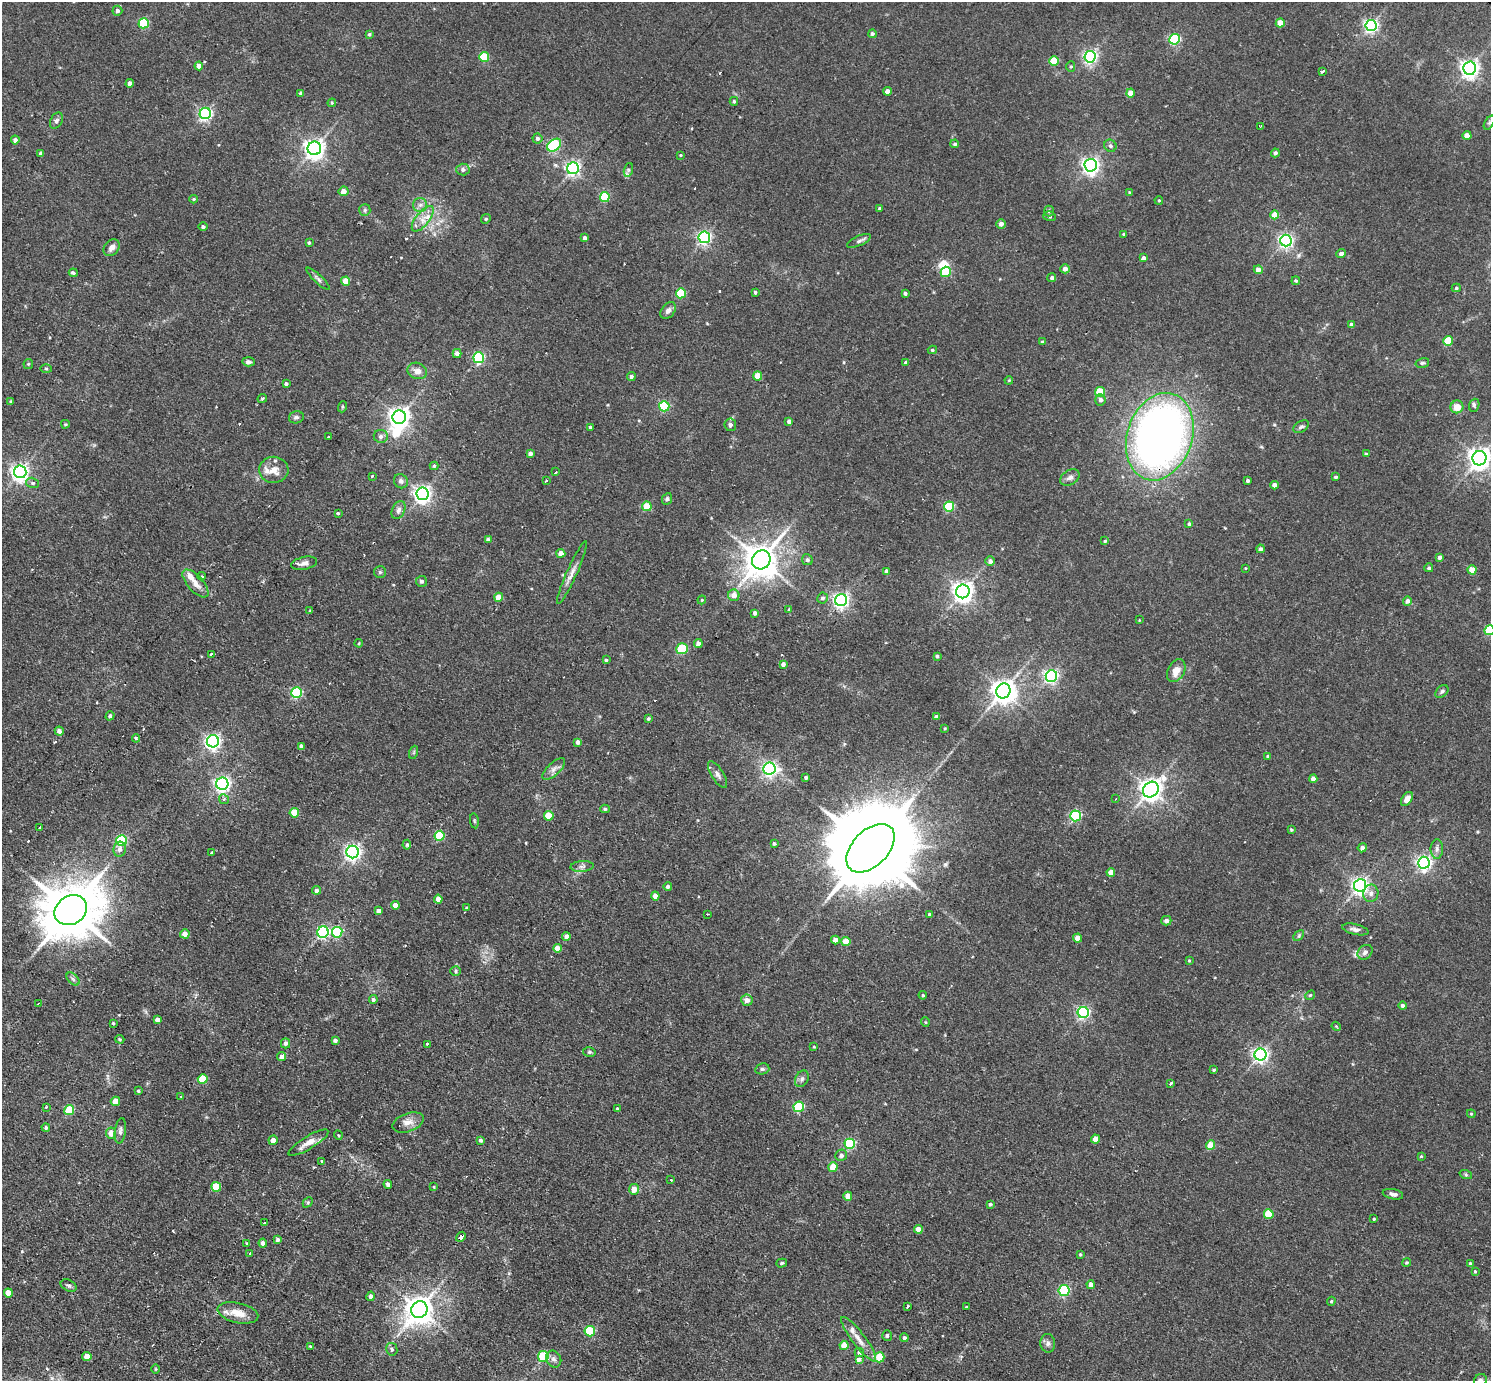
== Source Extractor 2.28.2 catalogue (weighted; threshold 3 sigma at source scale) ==
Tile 7 of 4 x 4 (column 3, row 2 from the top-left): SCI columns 2979-4467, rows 3052-4430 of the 5956 x 5960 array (HDU 1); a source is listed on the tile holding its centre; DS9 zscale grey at full resolution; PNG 1493 x 1383 px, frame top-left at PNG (2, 2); each listed source drawn as its Kron ellipse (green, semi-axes under 4 px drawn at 4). Shown black and unused: <1% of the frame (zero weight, under 2 of 3 exposures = <1% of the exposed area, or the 3 px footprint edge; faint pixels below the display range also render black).
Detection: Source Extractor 2.28.2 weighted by HDU 2 'WHT'; one run over the whole footprint, this tile lists its part. Background 0.0314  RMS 0.0043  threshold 0.0196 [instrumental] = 3 sigma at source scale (4.5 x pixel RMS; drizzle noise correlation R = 1.50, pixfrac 1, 0.05/0.05 arcsec/px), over >= 5 px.
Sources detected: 353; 3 inside a brighter object's white glare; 9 cosmic-ray / hot-pixel residue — neither listed nor drawn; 3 inside a brighter listed object's ellipse — not listed separately; the other 338 listed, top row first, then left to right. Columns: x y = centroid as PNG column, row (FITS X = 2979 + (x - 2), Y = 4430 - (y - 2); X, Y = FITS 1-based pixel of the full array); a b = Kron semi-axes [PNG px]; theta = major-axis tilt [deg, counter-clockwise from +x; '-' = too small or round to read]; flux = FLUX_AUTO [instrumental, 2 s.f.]
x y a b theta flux
117 11 5 5 - 1.5
144 23 5 5 - 30
1280 23 4 4 - 7.4
1371 26 6 5 - 110
369 34 4 4 - 0.68
872 34 4 4 - 0.92
1175 39 5 5 - 49
484 57 5 5 - 17
1090 57 6 5 - 100
1054 61 5 4 - 12
199 66 4 4 - 2.6
1071 67 5 4 - 0.6
1470 68 6 6 - 200
1323 71 3 3 - 1.5
130 83 4 4 - 2.9
887 91 4 4 - 3.6
300 93 3 3 - 0.51
1130 93 4 4 - 5.2
734 101 4 4 - 0.58
332 103 4 4 - 0.47
205 113 6 5 - 85
56 121 8 6 62 1.1
1489 123 7 4 58 0.78
1261 126 4 3 - 0.52
1467 136 4 4 - 4.2
537 138 5 5 - 1.4
15 140 4 4 - 1.6
955 144 4 4 - 0.71
554 145 8 5 38 53
1110 146 6 6 - 1.3
314 148 7 6 - 250
41 153 4 4 - 1.4
1275 153 4 4 - 1.1
680 155 3 3 - 0.4
1091 165 6 6 - 180
573 168 6 6 - 120
463 170 6 6 - 1.3
628 170 7 4 72 0.96
344 191 5 4 - 3.3
1130 193 4 4 - 0.61
605 197 5 5 - 27
194 199 4 4 - 0.48
1159 200 4 4 - 0.49
420 205 7 7 - 1.8
880 209 4 3 - 1
365 210 6 5 - 0.76
1049 211 5 5 - 0.63
1275 215 4 4 - 5.4
1049 216 6 5 - 0.76
423 219 15 6 51 3.9
486 219 5 4 - 0.59
1001 224 5 4 - 2
203 227 4 4 - 0.93
1124 234 4 3 - 0.71
704 237 6 5 - 98
585 238 4 4 - 1.9
859 241 13 5 25 1.3
1286 241 6 6 - 120
309 243 4 3 - 0.72
112 248 9 7 49 2.5
1341 254 5 4 - 1.2
1143 258 4 4 - 2.3
1065 269 4 4 - 2.1
1258 270 4 4 - 2.8
946 272 5 5 - 19
73 273 4 3 - 1.3
1052 278 4 4 - 0.97
318 279 15 4 -44 1.3
346 281 4 4 - 7.1
1296 281 4 4 - 0.7
1456 288 4 4 - 0.65
755 292 3 3 - 0.8
681 293 5 5 - 21
905 293 4 3 - 0.91
668 310 9 6 53 2
1352 325 4 4 - 1.6
1448 341 5 5 - 14
1043 342 3 3 - 0.95
932 350 4 4 - 0.72
457 353 4 4 - 2.6
479 358 5 5 - 54
248 362 6 4 -4 1.3
906 363 4 3 - 1
1422 363 7 5 15 0.74
28 364 5 4 - 0.54
46 369 5 3 - 0.53
417 371 10 8 -20 3.3
631 376 4 4 - 0.95
758 376 4 4 - 8.7
1009 380 4 3 - 0.39
286 384 3 3 - 0.84
1100 392 5 5 - 15
262 398 5 3 - 0.71
1100 400 5 5 - 1.4
11 401 3 3 - 0.62
1474 405 7 5 71 0.81
664 406 5 5 - 38
342 407 6 3 71 0.48
1457 407 6 6 - 5.2
296 417 7 6 - 1.2
399 417 7 6 - 290
789 421 4 3 - 1.4
65 424 4 3 - 0.49
730 425 6 6 - 1.3
590 427 4 3 - 0.78
1301 427 8 5 29 1.1
381 436 7 6 - 1.6
328 437 2 2 - 0.45
1160 437 45 32 72 350
530 453 4 3 - 1.6
1366 454 4 3 - 0.58
1479 458 7 7 - 310
434 466 4 4 - 0.67
274 470 14 13 - 4.9
20 472 6 6 - 180
556 472 3 2 - 0.66
372 476 3 3 - 1.3
1070 477 10 7 30 1.9
1336 477 4 4 - 0.74
546 480 3 3 - 2.6
401 481 7 6 - 1.5
1248 481 3 3 - 0.92
33 483 6 5 - 0.95
1274 485 4 4 - 2.6
422 494 6 6 - 180
667 499 6 5 - 0.83
647 506 4 4 - 9.8
949 506 5 5 - 28
398 510 9 6 64 1.5
338 513 4 3 - 3.5
1189 524 4 4 - 0.75
488 540 4 4 - 1.2
1105 541 4 4 - 0.56
1260 549 4 4 - 1.3
561 553 4 4 - 3.7
1440 557 4 4 - 1.4
761 560 10 9 - 870
807 560 5 5 - 1.2
990 561 5 4 - 1.6
304 563 13 6 11 2.3
1245 568 4 3 - 0.28
1429 568 4 4 - 0.88
1472 570 4 4 - 7.4
886 571 4 4 - 1.7
380 572 6 6 - 0.76
572 572 34 5 66 3.5
202 576 4 3 - 0.41
422 581 5 5 - 1
195 583 17 7 -48 3.7
963 591 7 6 - 280
734 595 6 5 - 2.9
499 597 4 4 - 5.9
822 598 5 5 - 1.1
702 600 4 4 - 0.45
841 600 6 6 - 150
1407 601 5 4 - 1.5
789 609 4 3 - 0.32
310 610 4 2 - 0.37
755 613 4 4 - 1.2
1139 620 3 2 - 0.28
1489 630 5 5 - 21
359 643 4 3 - 0.38
698 644 4 4 - 3.1
682 649 6 5 - 12
211 654 3 2 - 0.97
937 656 4 3 - 0.9
606 660 4 4 - 0.62
783 664 4 4 - 2.1
1176 671 12 8 63 4.5
1051 676 6 6 - 98
1003 691 8 7 - 360
1442 691 7 5 40 0.9
297 693 5 5 - 38
110 716 5 4 - 0.98
936 717 4 4 - 1.6
648 719 4 4 - 0.65
945 728 3 2 - 0.37
59 731 4 4 - 2
136 738 4 3 - 1.4
213 741 6 6 - 140
578 742 4 4 - 1.5
301 746 4 3 - 1.1
414 752 7 4 71 0.67
1268 756 4 3 - 0.54
554 769 14 6 42 2.2
769 769 6 6 - 110
718 774 15 6 -58 1.9
806 778 3 3 - 1
1313 779 4 4 - 2.7
222 784 6 6 - 150
1151 789 8 7 - 330
224 799 5 4 - 0.99
1116 799 3 2 - 0.36
1407 799 8 5 55 3
605 809 5 4 - 0.71
294 813 5 4 - 11
549 816 5 4 - 12
1076 816 5 5 - 46
474 821 7 4 -82 0.59
39 827 3 3 - 1.4
1291 830 3 3 - 0.6
440 836 5 5 - 27
121 841 5 5 - 42
774 844 3 3 - 0.79
407 845 5 4 - 0.82
870 848 29 18 45 9300
1362 848 4 4 - 1.8
120 849 7 6 - 1.6
1437 849 10 6 90 1.6
353 852 6 6 - 160
212 853 3 3 - 0.64
1424 863 6 6 - 130
582 866 11 5 5 1.5
1111 872 4 4 - 3.9
1360 885 6 6 - 170
668 886 4 4 - 1.1
316 890 4 4 - 1.4
1371 893 9 7 80 2
655 896 4 4 - 3.4
438 899 4 4 - 3.1
395 905 4 4 - 3
466 908 4 3 - 0.64
71 910 17 14 33 2500
378 911 4 4 - 1.8
708 914 3 2 - 0.42
929 914 3 3 - 0.49
1166 921 5 5 - 2.2
1355 929 13 5 -13 2.3
323 932 6 5 - 68
337 932 5 5 - 39
185 934 5 4 - 3.2
566 936 4 4 - 2.1
1299 936 6 4 45 0.59
1078 938 4 4 - 4.6
835 940 4 4 - 3.7
846 941 4 4 - 7.2
557 948 4 4 - 5
1365 952 8 6 43 1.7
1189 960 4 3 - 0.42
456 971 5 5 - 0.68
73 979 8 4 -45 1
923 995 4 3 - 0.51
1310 995 5 4 - 0.51
373 1000 4 4 - 0.91
747 1000 6 5 - 2.2
38 1004 2 2 - 0.45
1402 1006 4 4 - 1.3
1083 1012 5 5 - 75
157 1020 4 4 - 2
925 1022 5 3 - 0.37
113 1023 4 4 - 0.51
1336 1026 5 3 - 0.38
120 1039 4 3 - 0.52
335 1040 4 3 - 1.3
286 1043 5 4 - 1.3
427 1044 3 3 - 1.7
814 1047 3 3 - 0.43
589 1052 6 5 - 0.83
1260 1055 6 6 - 130
282 1056 4 4 - 1.9
762 1069 7 5 14 0.88
1214 1070 3 3 - 0.54
203 1079 5 4 - 12
802 1079 9 6 62 1.3
1171 1083 3 3 - 4.7
138 1091 3 3 - 0.64
181 1097 3 2 - 0.48
115 1101 5 4 - 5.4
46 1107 3 2 - 0.49
799 1107 5 5 - 35
617 1109 4 3 - 0.45
69 1110 5 5 - 16
1471 1114 4 4 - 0.44
408 1122 16 9 19 3.6
46 1128 4 4 - 0.79
120 1131 13 5 82 1.5
111 1133 5 5 - 4.1
338 1135 4 3 - 0.37
1095 1139 4 4 - 4.3
273 1140 5 4 - 2.5
481 1140 4 3 - 0.93
308 1143 23 6 31 4.5
850 1144 5 5 - 42
1211 1145 5 4 - 8.2
841 1155 6 5 - 1.3
1421 1156 3 3 - 0.46
322 1161 3 3 - 0.62
833 1167 5 4 - 8.9
1466 1175 6 4 -19 0.65
671 1180 3 2 - 0.61
388 1184 4 4 - 1.4
216 1187 5 5 - 13
434 1187 3 3 - 0.44
634 1189 5 5 - 4.7
1393 1194 10 5 -11 1.6
848 1196 4 4 - 4.6
308 1202 6 4 46 0.59
990 1204 4 4 - 0.85
1269 1214 5 4 - 13
1374 1219 3 3 - 0.5
264 1223 2 2 - 0.46
918 1229 4 4 - 3.8
461 1237 5 3 - 6.6
278 1240 4 4 - 1
263 1243 4 4 - 1.8
247 1244 4 4 - 0.64
250 1254 3 3 - 2.1
1080 1254 3 3 - 0.46
1407 1262 4 4 - 0.56
782 1263 5 4 - 0.64
1470 1264 4 3 - 1.2
1475 1271 4 3 - 0.51
1091 1285 4 4 - 2.3
69 1286 8 5 -24 1
1064 1290 5 5 - 46
8 1293 4 4 - 5.2
371 1296 5 4 - 1.5
1331 1301 4 3 - 0.57
967 1306 3 3 - 2.3
908 1307 4 3 - 3
419 1310 9 8 - 570
238 1313 21 10 -12 6.5
590 1331 5 5 - 25
887 1336 5 5 - 1.1
904 1338 4 4 - 1
859 1339 27 6 -53 4.7
1048 1343 9 7 -86 1.6
844 1345 4 4 - 6.9
310 1346 3 3 - 0.89
392 1349 6 5 - 0.97
859 1353 5 4 - 1.6
87 1356 4 4 - 4.9
543 1356 5 5 - 23
879 1357 5 5 - 14
554 1359 9 7 -59 1.6
859 1360 3 3 - 11
155 1369 5 3 - 0.39
1480 1380 7 6 - 0.99
Overlapping masked pixels (flux is a lower limit): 2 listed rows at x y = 1160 437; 461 1237
Isophote crosses this tile's border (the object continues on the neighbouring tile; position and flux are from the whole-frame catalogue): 3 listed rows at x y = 1479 458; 1489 630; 1480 1380